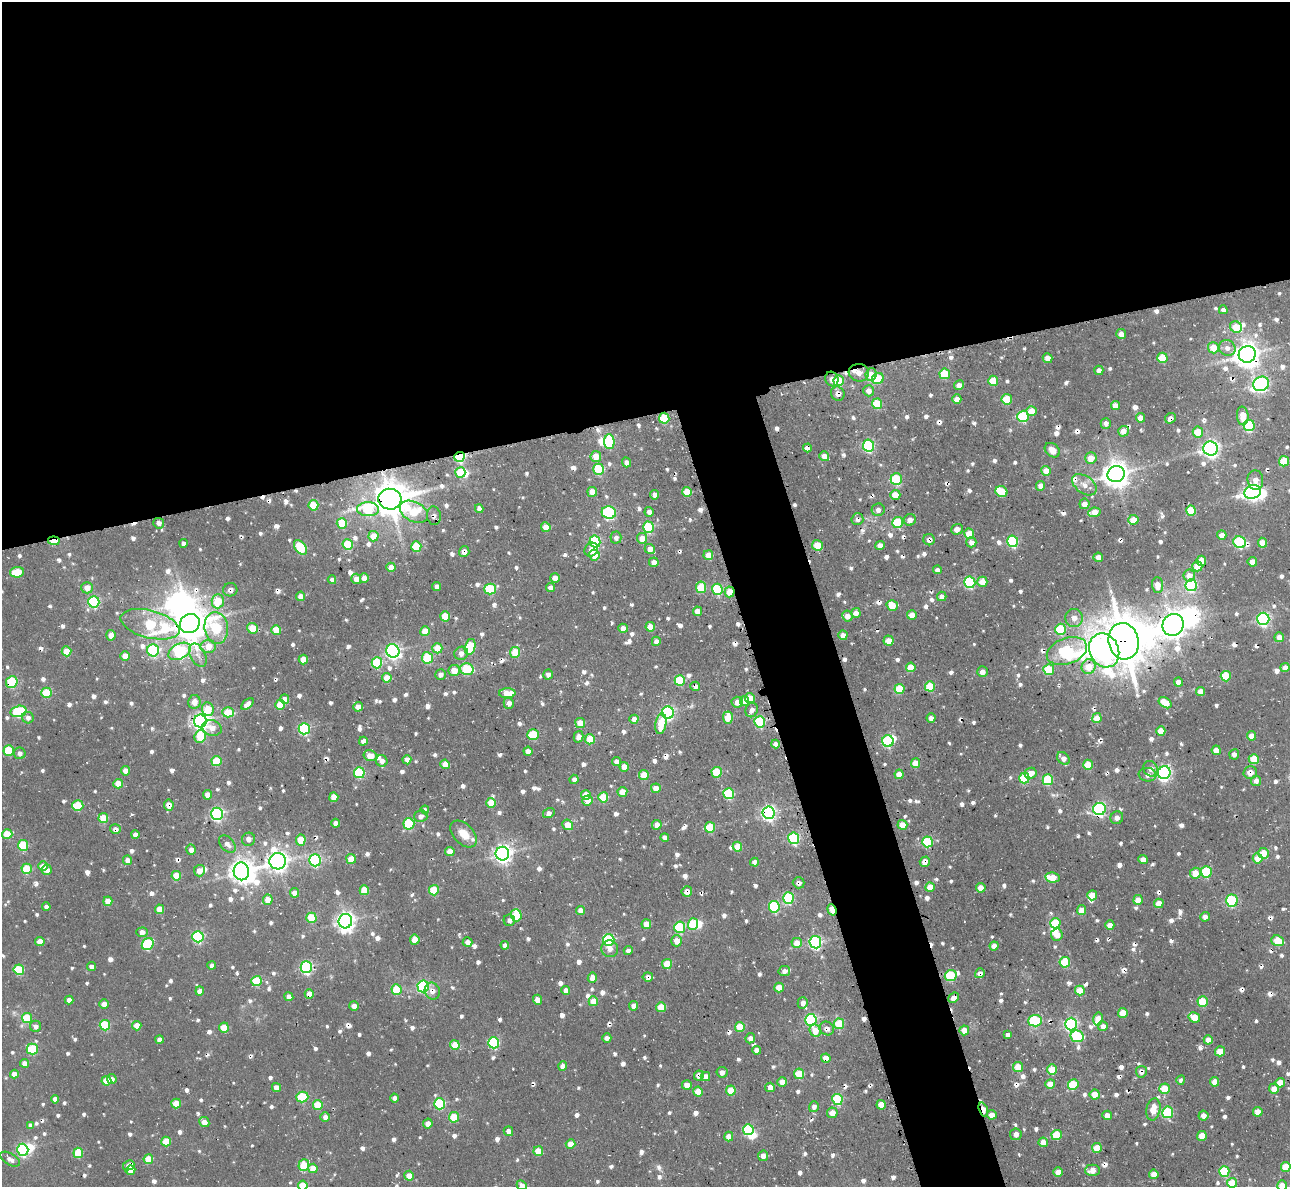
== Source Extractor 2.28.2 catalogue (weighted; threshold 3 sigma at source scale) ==
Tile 2 of 4 x 4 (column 2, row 1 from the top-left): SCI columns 1329-2616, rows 3721-4905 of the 5237 x 5206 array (HDU 1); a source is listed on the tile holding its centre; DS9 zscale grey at full resolution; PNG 1292 x 1189 px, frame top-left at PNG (2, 2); each listed source drawn as its Kron ellipse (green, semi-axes under 4 px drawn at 4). Shown black and unused: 39% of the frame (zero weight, under 3 of 4 exposures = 5% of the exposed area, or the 3 px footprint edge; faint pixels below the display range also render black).
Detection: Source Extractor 2.28.2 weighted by HDU 2 'WHT'; one run over the whole footprint, this tile lists its part. Background 0.0332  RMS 0.0056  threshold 0.0251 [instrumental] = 3 sigma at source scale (4.5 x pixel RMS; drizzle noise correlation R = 1.50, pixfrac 1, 0.05/0.05 arcsec/px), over >= 5 px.
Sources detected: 1031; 1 too faint to see at this stretch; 12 inside a brighter object's white glare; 48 cosmic-ray / hot-pixel residue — neither listed nor drawn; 8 inside a brighter listed object's ellipse — not listed separately; of the other 962, all 500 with FLUX_AUTO >= 2.98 (the completeness limit of this list) listed and drawn (462 fainter detections not listed), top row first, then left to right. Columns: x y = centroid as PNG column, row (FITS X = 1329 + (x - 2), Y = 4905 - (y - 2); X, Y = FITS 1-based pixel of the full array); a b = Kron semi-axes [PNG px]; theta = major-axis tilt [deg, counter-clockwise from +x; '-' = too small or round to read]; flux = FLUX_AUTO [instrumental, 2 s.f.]
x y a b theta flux
1223 310 4 4 - 3
1236 327 6 5 - 17
1121 334 5 5 - 4.9
1213 348 5 5 - 11
1227 348 8 8 - 4.1
1247 354 8 8 - 760
1047 358 5 4 - 4.5
1162 358 5 5 - 21
1099 370 5 4 - 3.1
859 373 10 9 - 8.3
871 374 6 5 - 11
945 374 5 5 - 28
878 378 6 5 - 28
832 379 7 6 - 4.2
839 381 5 5 - 26
993 381 5 5 - 16
1261 384 8 7 - 160
959 385 5 4 - 4
869 391 5 5 - 5.1
838 394 7 6 - 4.8
957 399 4 4 - 6.5
1007 399 5 5 - 20
877 404 5 5 - 31
1115 406 5 4 - 7.9
1032 411 5 5 - 11
1023 416 6 5 - 52
1243 416 9 5 -86 11
664 418 5 5 - 30
1141 418 5 4 - 7
1170 418 5 5 - 3.7
1106 423 5 5 - 3.3
1249 425 6 5 - 60
1123 431 5 5 - 5.3
1198 432 5 5 - 14
609 442 7 5 -86 41
868 446 6 5 - 85
807 448 4 4 - 4.7
1210 449 7 7 - 250
1052 450 8 6 -43 6.2
596 456 5 5 - 10
824 456 5 4 - 6.3
460 457 5 5 - 70
1091 458 6 5 - 8.7
1284 461 5 5 - 26
626 462 5 4 - 3.1
599 469 5 5 - 40
1046 471 5 5 - 9.2
460 472 5 5 - 21
1116 474 8 8 - 790
896 479 6 5 - 41
1255 480 9 8 - 5.9
1084 485 14 8 -36 5.4
1041 486 5 4 - 5.5
1001 491 6 5 - 20
592 492 5 4 - 8.2
687 492 5 5 - 15
1253 492 8 6 20 230
655 495 4 4 - 3.8
895 495 5 5 - 9.1
390 499 11 10 - 1500
1084 504 5 5 - 4.1
313 505 5 5 - 22
368 509 11 7 0 32
479 509 4 4 - 3.6
878 510 6 6 - 3.2
1191 511 5 5 - 24
414 512 15 10 -28 28
649 512 5 4 - 3.2
1094 512 6 4 10 9.9
609 513 7 6 - 76
434 516 9 7 -81 3
857 519 6 5 - 3.3
910 520 6 5 - 4.1
1133 520 5 5 - 13
897 522 5 5 - 38
159 523 5 5 - 3.3
342 523 5 5 - 25
546 527 5 4 - 12
648 527 5 5 - 47
957 529 6 5 - 4.7
969 534 5 4 - 11
1222 535 4 4 - 4.9
373 536 5 5 - 13
616 538 6 5 - 3
642 538 5 5 - 9.5
929 540 6 5 - 3.5
54 541 6 4 -6 19
1013 541 6 5 - 67
595 542 6 5 - 72
971 542 5 5 - 4.4
1240 542 6 5 - 64
183 543 4 4 - 3.1
1263 543 5 5 - 11
348 545 5 5 - 36
817 545 5 5 - 16
880 545 5 4 - 3.9
300 547 8 5 -51 39
416 547 5 5 - 24
650 549 5 4 - 7.2
591 550 7 6 - 4.8
464 552 5 5 - 4.2
594 555 5 5 - 13
708 555 5 4 - 12
1098 557 5 4 - 5.5
1201 561 5 5 - 13
654 562 5 4 - 4.6
1252 562 5 4 - 6.1
1197 566 5 5 - 12
391 567 4 4 - 8.2
937 570 4 4 - 3.8
17 572 7 5 7 21
1189 575 6 5 - 6.4
364 578 5 4 - 6.4
555 578 5 5 - 5.1
356 579 5 5 - 4.7
332 580 4 4 - 3.3
970 582 6 5 - 72
982 582 5 5 - 8.5
1158 585 8 5 -87 8.4
1191 585 6 6 - 78
437 586 4 4 - 4.2
550 587 4 4 - 4.9
701 587 6 5 - 20
87 588 5 5 - 6.7
490 589 5 5 - 44
717 589 5 5 - 47
230 590 7 6 - 3.2
730 592 5 5 - 12
301 596 4 4 - 6.9
942 596 5 4 - 4
218 601 7 6 - 19
94 602 6 5 - 70
892 605 6 5 - 14
697 611 5 4 - 7
856 613 5 4 - 5.2
912 615 5 4 - 7.4
445 616 5 5 - 18
847 616 5 5 - 5.5
1074 618 9 8 - 5.2
1263 619 6 6 - 130
150 624 30 13 -14 61
190 624 10 9 - 1300
1173 625 11 10 - 810
650 627 5 4 - 12
216 628 16 11 -82 46
252 628 5 5 - 18
623 628 4 4 - 6.8
1061 629 5 5 - 36
276 630 5 5 - 15
425 631 5 5 - 14
111 635 5 4 - 6.1
843 635 5 4 - 6.3
1279 637 5 5 - 5.5
656 641 4 4 - 5.1
889 641 5 5 - 11
1124 641 18 15 -76 2500
208 647 7 6 - 10
470 647 8 5 76 40
437 648 5 5 - 16
153 650 6 6 - 66
1104 650 17 14 -64 350
67 651 5 5 - 13
180 651 12 7 27 92
393 651 7 6 - 160
1067 651 21 13 19 85
515 652 5 5 - 19
461 653 7 6 - 4
198 655 12 7 -62 4
125 656 5 4 - 7.6
427 658 6 5 - 31
303 660 5 4 - 13
377 663 5 5 - 49
911 667 5 4 - 15
1089 667 7 7 - 12
1285 668 4 4 - 5.3
467 669 7 5 -15 39
454 670 5 5 - 8.9
1049 670 5 5 - 30
982 672 5 5 - 4.1
441 675 5 5 - 3.1
548 675 5 5 - 3.2
1226 676 5 5 - 29
387 678 4 4 - 10
680 680 5 5 - 35
12 682 6 5 - 45
1178 682 4 4 - 7
695 686 5 4 - 3.6
930 686 5 5 - 27
899 689 5 5 - 25
1200 691 4 4 - 7.4
46 693 5 5 - 28
507 693 8 5 2 15
750 698 5 5 - 10
285 699 4 4 - 5.3
745 701 5 4 - 7.5
194 702 7 6 - 6.5
737 702 6 5 - 4.8
509 703 5 5 - 3.6
1165 703 7 5 -35 16
247 704 7 4 42 4.4
280 705 5 5 - 18
358 707 5 4 - 8.4
208 709 7 5 -83 19
752 710 7 6 - 3.3
18 711 8 5 15 57
228 712 6 5 - 21
668 713 6 6 - 110
28 718 6 5 - 3.4
728 718 6 5 - 12
931 718 5 4 - 3.7
1097 718 5 4 - 13
634 719 4 4 - 5.3
200 721 6 6 - 290
760 722 5 5 - 53
580 723 5 5 - 11
661 724 10 5 81 17
212 728 10 7 -18 5.6
304 729 5 5 - 80
1161 731 5 4 - 14
533 734 6 5 - 33
200 736 6 5 - 21
1251 736 5 4 - 8.2
579 737 6 4 76 4.6
590 739 5 5 - 22
363 741 4 4 - 4.8
888 741 6 5 - 64
776 744 4 4 - 5
9 750 5 5 - 29
1216 750 5 4 - 8.1
528 751 4 4 - 4.7
20 753 6 5 - 3.5
1234 754 5 5 - 3.2
370 756 6 5 - 8
1063 758 7 5 -43 5.4
1254 759 5 5 - 17
407 760 4 4 - 5.4
216 761 5 5 - 25
382 761 6 5 - 4.4
616 761 4 4 - 4.1
915 763 5 4 - 12
445 764 5 4 - 10
1088 765 5 5 - 19
624 767 5 4 - 9.3
1150 769 8 7 - 4.1
125 771 5 4 - 4.8
717 772 5 5 - 28
359 773 5 5 - 48
1031 773 6 5 - 6.4
1164 773 6 6 - 190
1250 773 6 6 - 6.4
899 774 5 4 - 11
644 775 5 4 - 17
1148 775 9 6 -8 4.5
1024 778 5 5 - 25
574 779 5 4 - 3.3
1048 780 5 5 - 44
1256 781 5 5 - 4
118 784 5 4 - 12
656 788 5 5 - 6.9
622 792 5 5 - 7.2
729 794 5 5 - 44
208 795 5 4 - 7.4
586 795 5 5 - 15
334 797 5 4 - 11
603 797 5 5 - 20
587 800 5 5 - 6.8
491 803 5 4 - 17
169 805 5 5 - 7.1
78 806 5 5 - 29
1099 809 6 6 - 150
425 810 4 4 - 3.1
549 813 6 5 - 3.7
768 813 6 6 - 190
217 814 6 6 - 140
421 816 7 6 - 3.6
103 818 5 5 - 18
1117 818 6 6 - 3.5
336 823 4 4 - 5.5
409 824 6 5 - 42
568 825 5 5 - 10
657 825 5 5 - 5.1
902 825 5 4 - 9.8
710 827 5 5 - 33
115 829 5 5 - 4.1
7 834 5 5 - 19
464 834 16 10 -46 9.2
135 835 4 4 - 5.2
665 837 4 4 - 4.3
794 838 6 5 - 73
248 839 7 6 - 3.5
301 840 5 5 - 17
928 842 5 5 - 51
227 844 10 6 -46 4.1
23 845 5 5 - 34
737 847 5 4 - 13
191 850 5 5 - 5
450 852 4 4 - 9
1264 853 5 5 - 11
502 854 7 7 - 320
1258 858 5 5 - 11
351 859 5 4 - 15
1143 859 4 4 - 6.2
127 860 5 4 - 5
315 860 6 5 - 85
278 861 8 8 - 420
754 862 4 4 - 3.6
925 862 5 5 - 5.4
43 866 5 4 - 9.7
27 869 5 5 - 25
47 870 5 4 - 5.4
199 871 6 5 - 4.7
241 871 9 7 -80 560
1206 872 5 5 - 39
1195 873 5 5 - 11
176 876 5 5 - 15
1052 878 7 5 -9 16
799 883 6 5 - 3
930 887 5 4 - 10
981 888 5 4 - 9.2
364 890 5 5 - 17
434 890 5 5 - 29
687 891 5 5 - 4.8
295 893 4 4 - 6.6
1092 895 5 5 - 13
788 898 6 5 - 48
268 900 5 5 - 9.4
1138 900 5 4 - 9.4
108 901 5 4 - 12
1232 901 6 5 - 63
1159 903 5 4 - 9.1
46 907 4 4 - 3.1
774 907 6 5 - 62
160 909 5 4 - 13
580 910 4 4 - 7.5
832 910 6 3 -70 15
1081 910 5 4 - 10
516 915 6 5 - 29
1205 917 5 4 - 3.7
311 918 5 5 - 23
509 920 6 5 - 3
345 921 7 6 - 370
1055 923 5 5 - 30
646 924 5 5 - 10
693 924 6 5 - 29
1110 925 4 4 - 6.4
680 927 6 5 - 49
142 932 5 4 - 5.3
1057 935 6 6 - 5.8
198 937 6 5 - 78
415 940 5 5 - 8.4
609 940 6 5 - 63
677 941 5 5 - 7.4
1278 941 6 5 - 20
40 942 4 4 - 9.2
468 942 5 4 - 4.5
815 942 6 6 - 130
797 943 5 5 - 10
148 944 6 5 - 55
505 945 4 4 - 3.4
994 946 4 4 - 6
610 949 8 8 - 4
628 951 4 4 - 3.3
1065 962 5 5 - 29
667 964 5 5 - 17
212 965 4 4 - 3.7
91 967 4 4 - 3.6
306 967 6 5 - 110
19 970 5 5 - 38
784 971 6 5 - 3.2
980 973 5 4 - 3.3
951 976 6 5 - 46
648 977 5 4 - 3.7
592 978 5 4 - 7.3
257 981 5 5 - 34
423 986 6 5 - 110
779 987 5 4 - 12
396 989 5 5 - 23
566 990 4 4 - 5.3
200 991 4 4 - 5.6
432 991 8 7 - 3.9
1080 991 5 5 - 13
309 994 4 4 - 8
289 997 4 4 - 6.1
954 998 5 4 - 5.2
69 1000 4 4 - 3.3
537 1000 5 4 - 6
593 1001 5 5 - 9.6
1203 1002 5 5 - 27
803 1003 5 5 - 3.3
104 1004 5 5 - 5.3
354 1006 5 4 - 5.5
634 1006 4 4 - 5.5
661 1007 5 5 - 16
1123 1013 5 5 - 12
1194 1017 6 5 - 13
27 1018 5 5 - 24
1098 1019 6 5 - 9.5
811 1020 6 5 - 79
1035 1021 7 6 - 50
839 1024 5 5 - 26
1071 1024 6 6 - 140
105 1025 5 5 - 43
36 1026 5 5 - 3.4
137 1026 4 4 - 10
1103 1026 5 5 - 4.8
224 1027 5 5 - 16
740 1027 5 5 - 20
827 1028 7 6 - 3.7
964 1030 5 4 - 8.8
815 1031 6 5 - 9.4
1007 1035 4 4 - 3
1077 1036 7 6 - 42
607 1038 5 4 - 3.5
750 1038 5 5 - 3.7
159 1040 4 4 - 4.2
1208 1040 4 4 - 8.2
494 1043 5 5 - 71
455 1045 5 5 - 16
32 1049 5 5 - 36
757 1050 4 4 - 5.5
1220 1051 5 5 - 12
826 1058 5 4 - 8.4
24 1063 4 4 - 5
563 1066 4 4 - 5.7
1018 1067 5 5 - 13
1052 1070 5 5 - 20
722 1072 5 5 - 3.5
1141 1072 6 5 - 3.4
14 1074 4 4 - 5.6
799 1074 5 5 - 21
699 1075 5 4 - 3.7
705 1077 5 4 - 4.1
112 1079 5 5 - 3.4
1181 1080 4 4 - 3.1
106 1081 5 5 - 14
782 1082 5 4 - 8.5
1215 1082 5 4 - 8.3
1280 1083 5 5 - 11
1050 1084 5 5 - 9.9
687 1085 5 5 - 7.3
1073 1085 5 5 - 31
276 1087 4 4 - 5
770 1087 5 4 - 5.9
1165 1089 5 5 - 20
1274 1089 5 5 - 6.4
731 1090 5 5 - 15
698 1092 5 4 - 12
1095 1094 5 5 - 8
302 1097 6 5 - 42
395 1098 4 4 - 3.8
55 1099 4 4 - 3.9
837 1099 5 5 - 48
176 1104 5 5 - 15
440 1104 5 5 - 56
318 1105 5 5 - 18
881 1105 5 4 - 11
814 1107 5 5 - 3.3
983 1109 7 4 -70 13
1153 1109 11 7 79 9.2
1168 1112 6 5 - 58
1258 1112 5 4 - 8.3
832 1113 5 5 - 5.9
992 1115 4 4 - 7
1107 1115 4 4 - 6.5
1203 1116 5 5 - 4.2
325 1117 5 4 - 3.6
454 1117 5 5 - 23
204 1122 5 5 - 6.8
428 1124 5 4 - 4.4
30 1125 4 4 - 3.3
748 1130 5 5 - 57
508 1131 5 4 - 3.9
1016 1134 6 5 - 3.7
1057 1135 5 5 - 27
1202 1136 5 5 - 10
729 1137 5 4 - 6.7
166 1142 5 5 - 16
1043 1142 5 4 - 7.4
571 1144 5 5 - 9.9
1097 1148 5 5 - 15
23 1150 6 5 - 87
538 1151 5 5 - 14
78 1153 5 5 - 26
763 1156 5 5 - 4.2
10 1159 11 5 -32 3.5
148 1159 5 5 - 15
129 1165 6 4 28 6
304 1165 6 5 - 24
1286 1167 5 5 - 19
313 1168 5 4 - 11
130 1170 5 4 - 5.3
1092 1170 7 5 2 8
1224 1171 5 5 - 38
1058 1172 5 4 - 8.2
1154 1174 4 4 - 7.2
409 1176 5 4 - 7.5
1232 1183 5 5 - 16
522 1185 5 4 - 3.7
303 1186 5 5 - 18
1282 1186 5 5 - 8.7
Overlapping masked pixels (flux is a lower limit): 51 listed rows (the first 20) at x y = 1247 354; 859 373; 838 394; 664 418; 1170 418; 807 448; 460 457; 390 499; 434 516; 857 519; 929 540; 54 541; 1240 542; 591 550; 464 552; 594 555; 1201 561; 230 590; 730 592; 190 624
Isophote crosses this tile's border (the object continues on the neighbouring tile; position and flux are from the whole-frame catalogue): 5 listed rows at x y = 1286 1167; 1232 1183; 522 1185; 303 1186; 1282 1186